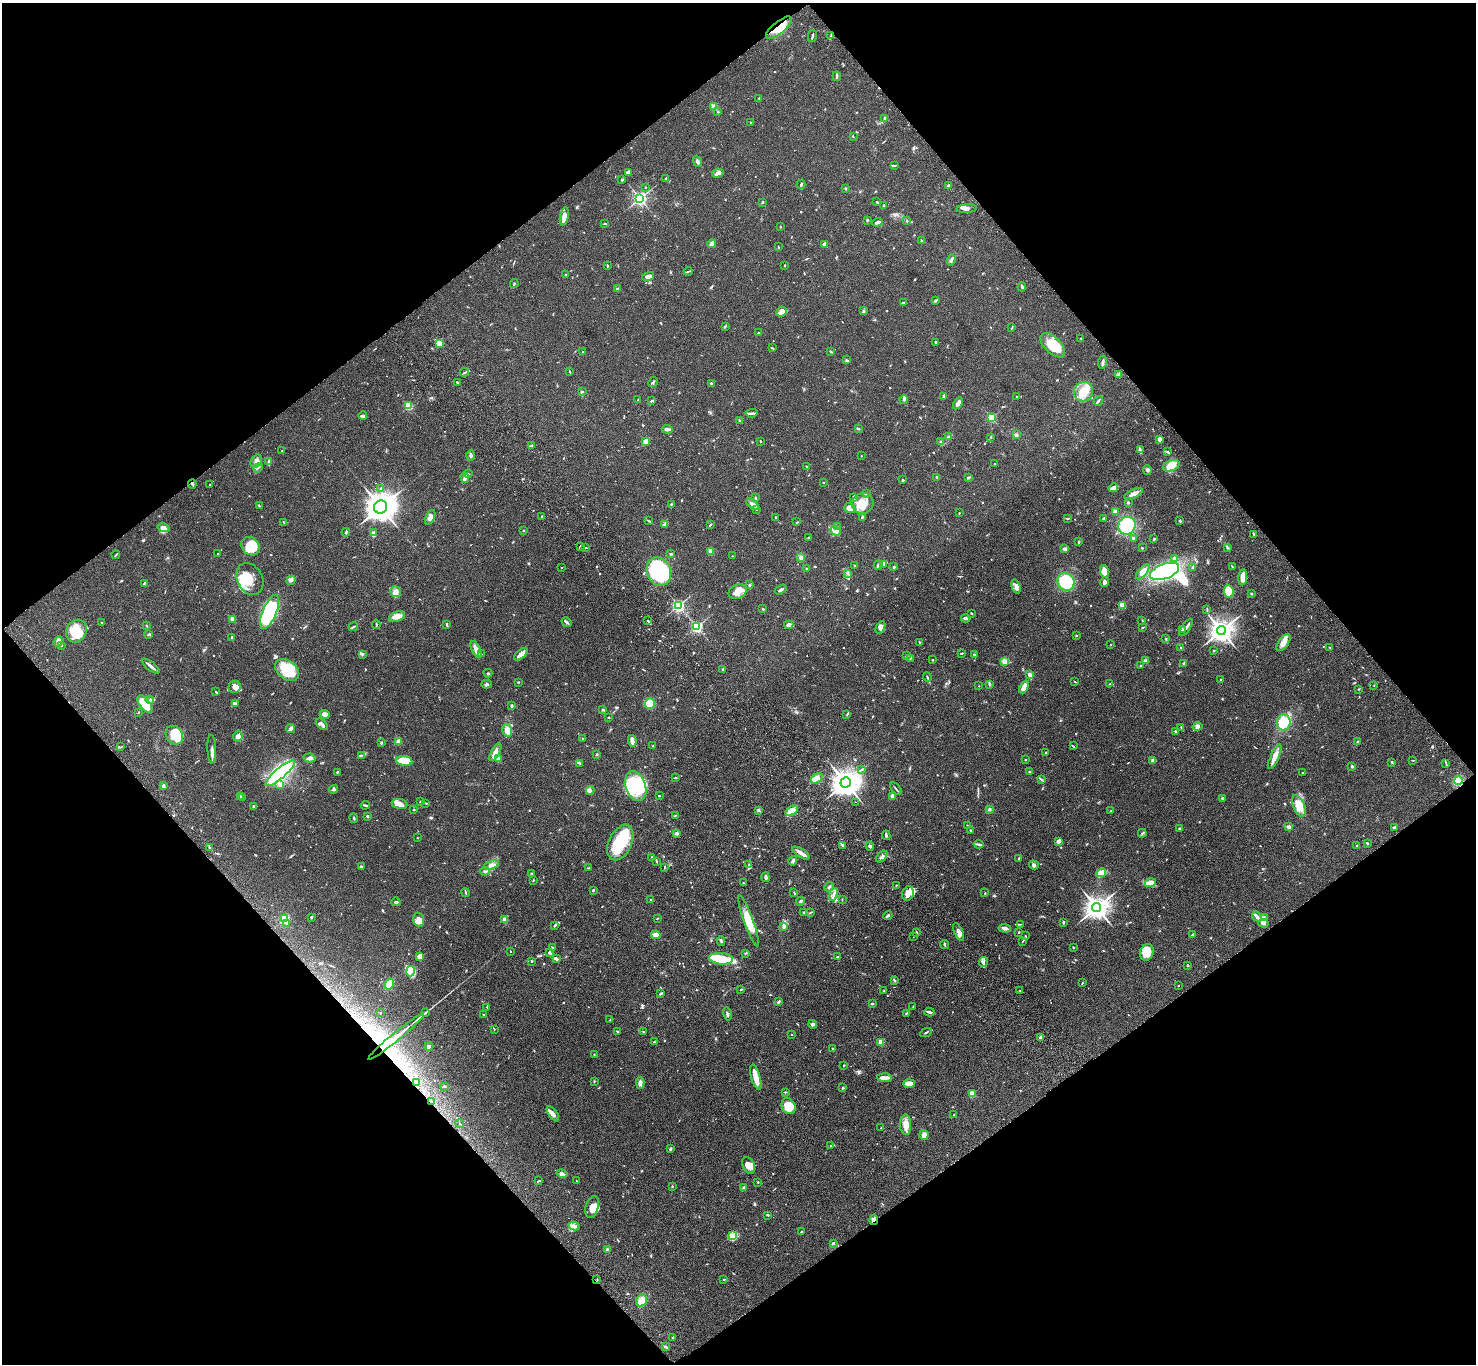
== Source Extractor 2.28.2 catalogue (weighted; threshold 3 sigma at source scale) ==
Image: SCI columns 104-5997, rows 383-5828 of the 6099 x 6072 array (HDU 1 of 3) = the unmasked area's bounding box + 8 px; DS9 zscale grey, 4 x 4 block average (1 PNG px = mean of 4 x 4 image px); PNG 1478 x 1366 px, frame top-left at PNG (2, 3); each listed source drawn as its Kron ellipse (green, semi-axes under 4 px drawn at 4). Shown black and unused: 49% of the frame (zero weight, under 3 of 4 exposures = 6% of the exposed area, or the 3 px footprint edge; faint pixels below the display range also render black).
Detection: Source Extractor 2.28.2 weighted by HDU 2 'WHT'. Background 0.0459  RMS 0.0051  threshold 0.0231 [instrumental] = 3 sigma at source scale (4.5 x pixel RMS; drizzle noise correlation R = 1.50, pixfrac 1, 0.05/0.05 arcsec/px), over >= 5 px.
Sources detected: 889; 10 inside a brighter object's white glare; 3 cosmic-ray / hot-pixel residue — neither listed nor drawn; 16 coinciding with a brighter row at this scale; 65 inside a brighter listed object's ellipse — not listed separately; of the other 795, all 500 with FLUX_AUTO >= 1.55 (the completeness limit of this list) listed and drawn (295 fainter detections not listed), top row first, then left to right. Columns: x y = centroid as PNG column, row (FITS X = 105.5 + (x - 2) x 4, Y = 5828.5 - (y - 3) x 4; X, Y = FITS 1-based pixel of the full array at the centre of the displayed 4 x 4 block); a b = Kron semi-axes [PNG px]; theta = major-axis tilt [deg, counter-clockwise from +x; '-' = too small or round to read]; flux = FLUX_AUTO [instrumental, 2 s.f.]
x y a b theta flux
779 28 16 6 39 50
812 36 6 2 78 5.4
831 36 4 2 - 3
837 76 4 2 - 4.8
759 98 2 2 - 3.7
714 107 2 2 - 90
718 112 2 2 - 2.1
885 118 3 2 - 6.6
751 123 2 2 - 2.4
853 137 2 2 - 1.8
697 161 6 2 -69 7.4
894 165 3 2 - 1.9
628 173 4 3 - 13
718 173 6 3 15 8.2
666 178 4 2 - 2.4
622 180 3 2 - 2.5
801 184 5 2 - 3.7
949 186 2 2 - 21
645 187 2 2 - 1.8
845 189 2 2 - 1.9
640 198 3 3 - 680
762 202 4 2 - 2.1
877 202 2 2 - 3.1
884 205 2 2 - 2.9
967 209 10 3 4 13
564 216 9 4 80 26
867 220 3 2 - 3.1
906 221 2 2 - 3.5
877 222 5 2 - 8.5
605 223 2 2 - 2.8
780 227 2 2 - 2.7
921 241 2 2 - 3.7
712 244 4 2 - 16
825 245 4 3 - 13
778 247 3 2 - 1.7
951 260 5 2 - 5.7
607 266 3 2 - 2.4
785 266 3 2 - 1.8
688 271 4 2 - 3
566 274 4 2 - 3
648 276 6 3 13 16
514 283 4 2 - 3.1
1022 287 4 2 - 3.7
617 289 3 2 - 3.3
936 300 3 2 - 3
903 303 3 2 - 2.5
863 311 4 2 - 2.6
781 312 5 4 - 11
725 326 3 2 - 3.3
1012 328 4 2 - 2
759 333 3 2 - 2.8
1081 338 2 2 - 1.6
935 342 3 2 - 4
439 343 2 2 - 120
1053 345 15 8 -45 69
772 348 3 2 - 2.1
583 352 2 2 - 1.7
831 352 3 2 - 2.9
846 360 3 2 - 3
1102 362 7 2 80 7.1
464 372 4 2 - 3.7
570 372 2 2 - 2.7
1119 375 3 2 - 3.6
457 382 2 2 - 3.5
653 382 5 2 - 4.8
711 383 2 2 - 2.6
582 392 2 2 - 1.9
1084 392 10 9 - 56
943 396 3 2 - 4.6
1017 396 2 2 - 5.4
904 399 4 3 - 5.4
638 400 2 2 - 1.7
652 401 4 2 - 3.2
1098 401 5 2 - 4.6
958 403 6 4 56 13
409 406 2 2 - 190
752 413 6 2 6 6.8
363 416 4 3 - 6.1
991 417 2 2 - 230
740 421 3 2 - 3.4
858 428 3 2 - 4.4
667 429 5 2 - 10
1016 435 3 2 - 4.8
948 437 4 2 - 4.4
991 437 3 2 - 2
1159 439 3 2 - 12
760 441 2 2 - 1.8
646 442 4 3 - 27
941 442 3 2 - 3
531 446 4 2 - 6.3
1140 450 3 2 - 2.9
282 451 3 2 - 2
1168 452 2 2 - 1.8
471 455 5 3 - 7
861 456 2 2 - 2.8
256 461 7 5 55 14
269 461 4 3 - 6
995 464 2 2 - 1.6
807 466 3 2 - 2.3
1171 466 9 5 21 33
258 468 5 2 - 3.1
1147 470 5 3 - 5.7
468 474 2 2 - 2.3
465 477 5 3 - 8.7
937 477 3 2 - 2.5
968 477 3 2 - 4.3
903 480 3 2 - 2.6
823 482 2 2 - 2.3
192 484 4 2 - 4.2
210 485 3 2 - 2.2
381 488 2 2 - 2.7
1113 488 5 2 - 23
867 493 2 2 - 2.3
1134 494 10 3 23 19
854 497 2 2 - 1.7
755 498 3 2 - 1.9
1128 502 3 2 - 3
863 503 11 10 - 50
671 504 2 2 - 1.8
753 504 7 3 -39 10
259 506 3 2 - 2.8
381 507 7 6 - 3400
849 508 5 5 - 18
756 509 3 2 - 2.3
1115 511 4 3 - 11
959 513 2 2 - 1.8
542 516 2 2 - 2.1
430 517 8 4 64 14
776 517 2 2 - 3.3
862 517 3 2 - 3.1
1068 518 3 2 - 2
1103 519 3 2 - 3
649 521 2 2 - 1.7
1180 521 3 2 - 4.6
284 522 3 2 - 1.8
797 522 2 2 - 1.6
664 524 3 2 - 4.5
710 525 2 2 - 2.7
1127 526 9 8 - 150
837 527 3 2 - 2.5
163 528 6 3 -12 14
524 531 2 2 - 1.8
836 531 5 3 - 9.8
346 532 4 2 - 3.4
373 533 2 2 - 22
1253 534 4 2 - 2.1
809 538 3 2 - 3.8
1134 538 4 3 - 6.2
1154 539 3 2 - 2.7
1079 542 3 2 - 3.3
250 546 10 8 -43 66
580 546 4 2 - 2.2
1227 547 3 2 - 3.2
586 548 2 2 - 2.6
1142 548 2 2 - 1.9
1065 549 3 2 - 15
710 551 2 2 - 55
218 554 2 2 - 4.4
670 554 2 2 - 3.5
116 555 4 2 - 2.3
732 556 2 2 - 1.6
801 558 3 3 - 9.7
1174 558 3 3 - 4
883 564 4 3 - 6.2
878 565 4 2 - 5.1
855 566 2 2 - 2
562 567 2 2 - 2.9
894 567 3 2 - 4
1193 567 2 2 - 2.5
1232 567 3 2 - 2.2
806 568 2 2 - 2
1104 571 6 4 -77 26
1164 571 15 7 20 350
659 572 15 11 -66 320
1143 572 9 4 50 20
848 574 3 2 - 3.2
1243 577 8 4 85 37
250 579 17 12 -62 62
291 580 5 4 - 8.3
1066 582 9 8 - 110
1104 582 4 3 - 10
144 583 3 2 - 2.4
750 585 2 2 - 11
1016 587 7 4 -74 11
781 590 6 2 31 7
1229 591 6 5 - 81
396 592 5 5 - 12
738 592 9 7 25 29
1251 594 2 2 - 2.5
678 605 2 2 - 620
1122 605 4 3 - 18
763 609 2 2 - 4.9
1207 609 3 2 - 1.9
269 612 18 7 68 240
971 613 2 2 - 3.2
397 617 8 5 21 21
965 618 4 2 - 9.2
232 619 2 2 - 67
1142 620 3 2 - 1.7
648 621 3 2 - 2.9
566 622 5 2 - 5.7
101 623 2 2 - 2.3
376 624 4 2 - 2.4
447 625 4 2 - 2.8
789 625 5 4 - 10
147 626 3 2 - 2.1
353 627 5 2 - 2.5
697 627 2 2 - 540
1186 627 10 2 56 13
880 628 6 3 61 9
1142 628 2 2 - 2.4
1182 629 3 3 - 3.5
1221 630 4 4 - 2300
76 631 11 10 - 80
149 634 4 2 - 4.3
1076 635 2 2 - 3
232 637 2 2 - 5.4
1166 638 2 2 - 1.7
58 642 5 4 - 8.5
920 642 2 2 - 4.6
1284 643 10 5 54 29
61 645 2 2 - 2.9
1111 645 2 2 - 1.8
1181 647 2 2 - 2.7
1330 647 3 2 - 1.9
476 649 9 4 -66 19
1214 651 2 2 - 2.7
961 653 2 2 - 3.4
362 654 3 2 - 1.9
481 654 2 2 - 1.9
521 654 8 3 41 24
974 655 3 2 - 3.7
906 656 2 2 - 1.7
910 658 3 2 - 2.3
932 660 2 2 - 1.9
1004 661 2 2 - 85
1146 661 4 2 - 8.6
1184 663 3 2 - 2.7
1140 665 2 2 - 1.8
151 666 10 2 -39 12
723 669 3 2 - 1.9
287 670 13 9 -37 110
488 673 4 2 - 3.8
1030 675 2 2 - 47
927 677 5 2 - 3.1
1220 679 2 2 - 2
518 682 2 2 - 2.5
1075 682 2 2 - 2.6
487 684 5 3 - 5.5
989 684 4 2 - 4.5
1110 684 3 3 - 3.9
1374 685 2 2 - 1.9
979 686 2 2 - 1.6
235 687 6 6 - 18
1024 687 7 3 65 31
1359 689 2 2 - 1.9
216 692 3 2 - 2.2
150 700 4 2 - 5.5
235 703 3 2 - 2.6
650 703 5 5 - 54
145 704 10 5 -52 63
512 706 2 2 - 6
603 710 4 2 - 3.3
138 712 2 2 - 2
325 714 5 3 - 18
847 714 4 2 - 2.2
608 718 3 2 - 1.8
1284 722 8 7 - 86
322 724 7 2 -44 10
1198 726 5 3 - 8.5
1181 727 2 2 - 1.6
291 728 5 3 - 7.2
507 730 6 4 -73 17
1176 731 3 2 - 3
174 735 10 8 -56 85
238 736 5 4 - 9.3
582 739 2 2 - 2.1
632 741 6 3 -78 18
399 742 3 3 - 22
1358 742 3 3 - 4.1
381 743 2 2 - 4.3
653 746 2 2 - 1.9
1073 746 3 2 - 1.9
120 747 2 2 - 1.6
212 749 14 3 -88 16
495 752 10 4 61 17
1046 752 2 2 - 6.5
597 754 2 2 - 4.1
361 755 3 2 - 2.2
1275 757 13 4 65 22
310 758 6 4 -10 9.7
498 759 2 2 - 62
1025 760 2 2 - 1.6
1153 760 2 2 - 41
1413 760 3 2 - 1.8
404 761 8 5 -6 90
1392 762 3 2 - 2.9
580 763 3 2 - 3.8
1446 763 4 2 - 3.1
1352 766 2 2 - 19
861 769 3 2 - 2.2
337 772 2 2 - 2.1
1029 772 2 2 - 2
1303 772 2 2 - 1.6
280 773 19 5 41 300
676 778 3 2 - 2.5
817 778 6 4 37 25
1041 779 3 2 - 2.8
1458 781 4 4 - 78
846 783 5 5 - 3200
280 785 2 2 - 24
163 786 3 2 - 7.7
636 786 15 10 -70 190
333 789 4 2 - 3.9
896 789 7 2 -51 3.9
590 791 4 3 - 6.1
240 796 3 2 - 2.7
659 796 2 2 - 2.9
892 796 2 2 - 38
243 798 2 2 - 1.8
1223 799 3 2 - 8.4
420 802 3 2 - 1.6
855 802 2 2 - 2.5
426 803 3 2 - 2
399 804 8 5 -10 17
365 805 4 2 - 5
253 806 3 2 - 2.1
1299 806 11 6 -68 49
989 809 4 2 - 3.6
414 810 2 2 - 1.7
758 810 3 2 - 3.1
792 811 7 3 33 35
1111 811 3 2 - 2.1
367 816 2 2 - 6.3
675 816 2 2 - 1.6
354 818 5 2 - 3.4
967 825 2 2 - 1.6
1289 827 2 2 - 11
1394 827 3 2 - 3.6
1180 828 2 2 - 4.1
971 831 3 2 - 3.8
676 833 3 2 - 7
1142 833 4 2 - 3.6
886 835 4 2 - 5.3
417 838 2 2 - 2
1059 841 2 2 - 32
620 842 19 11 64 130
1367 843 3 2 - 2.8
979 844 5 3 - 5
843 845 3 3 - 5
870 846 4 2 - 4.5
1356 846 2 2 - 3.1
210 848 4 2 - 3.9
801 853 10 2 -33 23
652 857 3 2 - 2.7
882 857 7 3 45 8.4
1019 858 2 2 - 2.3
656 861 4 2 - 2.3
793 861 5 2 - 4.8
491 865 8 3 19 11
749 865 3 2 - 2
1034 865 5 4 - 6.5
361 867 3 2 - 6
665 867 3 2 - 1.7
589 868 4 2 - 2.3
485 871 5 2 - 4.1
1101 873 5 3 - 35
532 874 2 2 - 14
766 877 5 2 - 7.1
534 880 2 2 - 2.3
743 883 2 2 - 3.3
1150 883 6 4 18 28
896 885 2 2 - 1.6
829 887 5 2 - 4.7
593 890 2 2 - 5.1
465 892 4 2 - 3.7
794 892 2 2 - 1.8
908 893 7 5 74 22
985 893 3 2 - 1.8
833 894 7 3 66 7.8
651 899 3 2 - 3.3
842 900 2 2 - 1.7
800 901 4 2 - 4.1
396 902 5 2 - 4.7
1097 907 4 4 - 2500
804 912 2 2 - 2.3
811 912 3 2 - 1.8
888 916 5 2 - 4.9
1257 916 5 2 - 11
311 917 3 2 - 2.5
1264 917 3 2 - 2.6
657 918 2 2 - 2
285 919 2 2 - 130
418 920 7 5 -75 25
504 920 2 2 - 57
749 921 27 5 -70 55
1063 922 3 2 - 5.3
286 923 2 2 - 2.3
1263 923 5 4 - 8
1020 924 3 2 - 1.6
554 926 4 2 - 2.6
784 926 4 3 - 5.9
1005 928 6 3 -7 9.8
916 932 3 2 - 2.1
959 932 9 3 -65 12
1019 932 2 2 - 2.6
656 935 4 3 - 24
1192 935 4 2 - 4.4
914 936 2 2 - 1.7
1025 936 4 2 - 1.7
721 941 5 2 - 6.2
1023 941 4 2 - 1.9
945 945 4 2 - 4.5
552 947 3 2 - 1.9
1073 947 2 2 - 2.3
510 951 2 2 - 1.8
549 952 3 2 - 4.6
1147 952 8 6 66 46
745 953 4 2 - 2.3
420 956 3 2 - 21
837 957 2 2 - 13
556 959 4 2 - 6.9
721 959 12 5 -4 82
532 961 2 2 - 3
984 962 5 3 - 5.8
1188 966 3 2 - 1.9
410 971 5 3 - 76
894 980 4 2 - 3
1082 983 3 2 - 1.6
389 984 6 3 60 88
1178 986 2 2 - 4.4
741 989 2 2 - 3.4
1020 990 2 2 - 1.7
884 991 3 2 - 2.3
661 993 3 2 - 5.7
779 1002 4 2 - 3.4
872 1004 2 2 - 4.1
487 1007 2 2 - 1.6
913 1007 3 2 - 2.1
426 1012 4 2 - 2.9
929 1012 5 2 - 9.2
380 1013 2 2 - 2.1
906 1013 4 2 - 2.6
727 1014 7 2 -76 5.5
483 1015 2 2 - 2.9
610 1020 3 2 - 2.4
813 1024 4 3 - 6.7
494 1029 3 2 - 1.8
617 1031 2 2 - 2.9
643 1031 2 2 - 1.7
926 1032 6 2 27 3.1
792 1035 2 2 - 1.6
396 1037 36 2 39 50
1040 1037 4 2 - 12
654 1042 2 2 - 2.7
881 1042 2 2 - 95
429 1046 4 2 - 3.8
832 1048 2 2 - 2.1
594 1054 2 2 - 1.8
844 1065 2 2 - 2.2
756 1077 13 4 -74 31
885 1078 7 3 -4 19
416 1082 2 2 - 2.7
594 1082 2 2 - 1.6
640 1083 6 4 -87 8.6
909 1083 6 3 2 29
444 1086 3 2 - 3.5
842 1088 3 2 - 2.4
785 1092 3 2 - 1.9
972 1094 2 2 - 110
432 1101 3 2 - 2.1
789 1106 8 6 -63 53
553 1114 9 3 -54 15
954 1115 2 2 - 5.9
460 1124 4 2 - 2.3
906 1125 10 5 -88 29
881 1128 3 2 - 2.3
924 1135 5 4 - 17
831 1146 3 2 - 2.3
670 1149 3 2 - 4.9
749 1165 9 6 -63 28
562 1173 6 3 -14 8.7
539 1181 3 2 - 2.8
576 1181 2 2 - 1.6
758 1182 2 2 - 5.9
672 1186 2 2 - 2.5
744 1188 3 3 - 4.2
592 1207 11 6 74 30
768 1215 3 2 - 2.4
874 1220 5 3 - 10
574 1226 5 4 - 9.7
801 1231 2 2 - 1.9
733 1236 3 2 - 5.1
833 1243 3 2 - 4.3
607 1250 2 2 - 9.9
597 1280 3 2 - 1.7
724 1280 2 2 - 3.6
641 1301 6 5 - 27
672 1337 2 2 - 2.1
665 1347 4 2 - 5.1
Overlapping masked pixels (flux is a lower limit): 3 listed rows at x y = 779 28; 192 484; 874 1220
Diffuse or blended objects may show on this block-average render without a row.